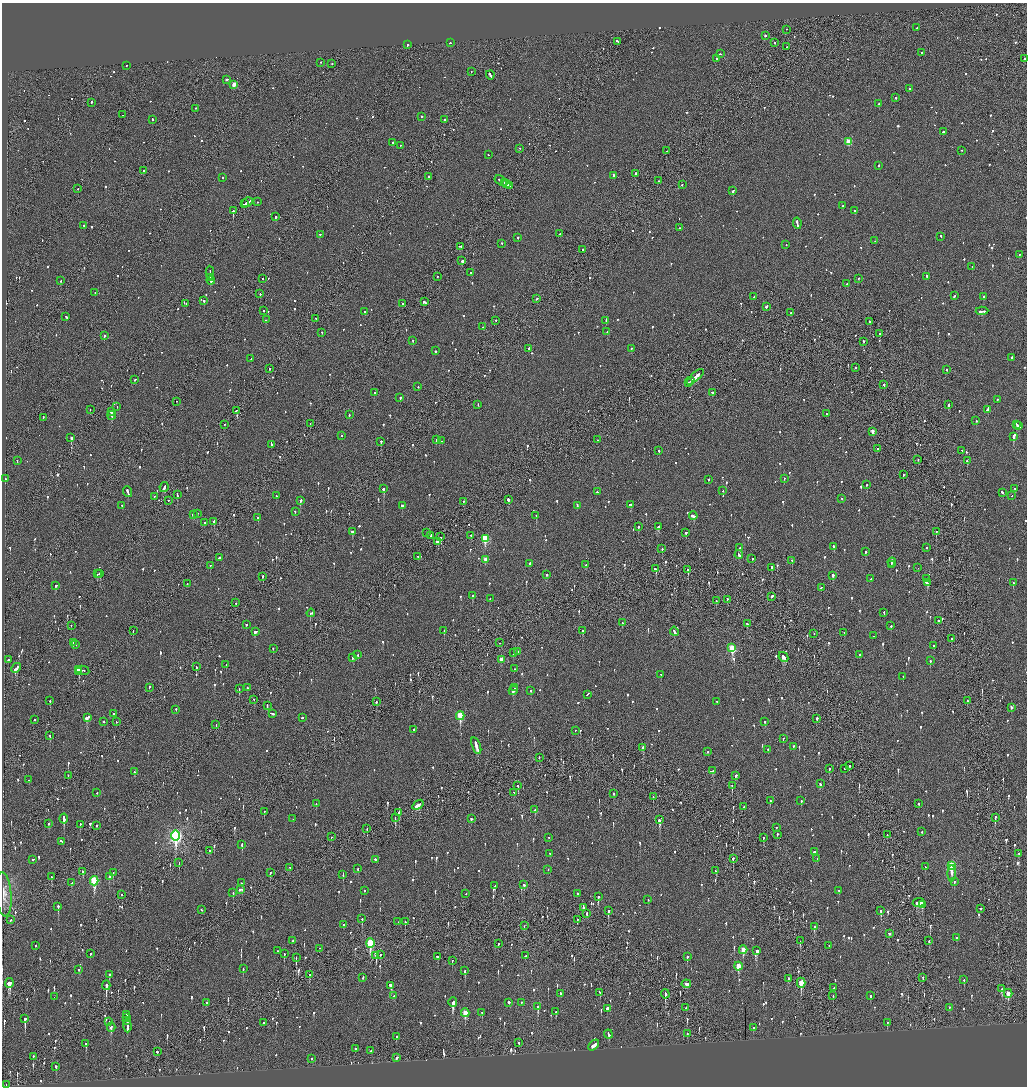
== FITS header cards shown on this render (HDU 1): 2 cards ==
NAXIS1  =                 2050
NAXIS2  =                 2168

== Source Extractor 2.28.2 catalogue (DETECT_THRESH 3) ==
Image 2050 x 2168 px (HDU 1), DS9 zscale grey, zoomed out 1/2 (1 PNG px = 2 x 2 image px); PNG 1029 x 1088 px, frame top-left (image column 2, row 2168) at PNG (2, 3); each listed source drawn as its Kron ellipse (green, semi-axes under 4 px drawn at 4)
Background -0.094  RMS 0.077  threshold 0.23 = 3 sigma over >= 5 px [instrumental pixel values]
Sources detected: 1399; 40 cannot appear on this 1/2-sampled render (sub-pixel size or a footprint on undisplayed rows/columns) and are neither listed nor drawn; of the other 1359, the 500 brightest by FLUX_AUTO listed and drawn (859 fainter detections omitted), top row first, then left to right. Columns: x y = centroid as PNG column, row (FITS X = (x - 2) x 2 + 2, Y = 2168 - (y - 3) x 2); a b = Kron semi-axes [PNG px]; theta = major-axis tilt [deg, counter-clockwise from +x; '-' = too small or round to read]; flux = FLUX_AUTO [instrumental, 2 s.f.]
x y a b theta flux
917 28 2 1 - 150
787 30 2 1 - 53
765 36 2 2 - 230
618 42 4 1 - 210
450 43 2 2 - 100
775 43 2 1 - 110
408 45 2 2 - 160
786 47 2 2 - 64
921 53 2 2 - 72
720 54 2 2 - 61
717 59 2 2 - 68
1024 59 2 2 - 360
320 63 2 2 - 150
332 64 2 1 - 290
127 66 2 1 - 71
471 72 2 1 - 240
490 75 4 2 - 320
227 80 3 2 - 600
234 85 3 3 - 240
910 89 2 2 - 120
895 98 3 2 - 72
91 103 3 2 - 150
879 104 2 2 - 330
195 109 2 2 - 55
122 115 2 1 - 81
421 117 2 2 - 120
152 120 3 2 - 83
445 120 2 2 - 87
943 132 2 2 - 88
848 142 3 3 - 450
393 143 2 2 - 72
401 146 2 1 - 100
520 149 2 1 - 110
667 151 2 1 - 60
962 151 2 2 - 60
488 155 2 2 - 74
879 166 2 2 - 85
144 171 2 1 - 53
635 174 3 2 - 270
613 176 3 2 - 130
428 177 2 2 - 410
223 178 2 2 - 57
501 181 7 2 -33 250
659 181 2 2 - 140
505 183 4 1 - 150
507 184 4 2 - 110
682 185 2 1 - 74
509 186 4 1 - 140
78 189 2 1 - 160
733 191 2 2 - 410
258 202 2 2 - 58
247 203 6 2 30 430
244 204 3 2 - 280
843 206 2 2 - 64
233 211 2 1 - 710
855 211 2 2 - 110
276 217 2 2 - 150
797 224 6 2 -83 210
84 226 2 2 - 71
679 228 2 2 - 57
560 234 2 2 - 70
320 235 2 2 - 84
941 237 2 2 - 75
518 238 2 2 - 120
875 241 2 1 - 55
502 244 2 2 - 73
786 245 2 1 - 64
460 247 3 2 - 210
582 250 2 2 - 71
1019 255 2 1 - 130
462 261 2 2 - 960
972 267 2 2 - 140
210 273 7 2 -88 260
470 273 2 2 - 56
437 277 2 1 - 58
927 277 2 2 - 85
211 278 3 1 - 180
263 279 2 2 - 240
858 279 2 2 - 88
61 281 2 2 - 99
211 281 4 2 - 270
847 284 2 1 - 110
95 293 2 2 - 130
260 294 2 1 - 200
954 296 3 2 - 90
754 297 2 2 - 54
983 297 2 2 - 240
537 299 2 2 - 63
204 301 2 2 - 150
424 302 3 2 - 250
186 304 2 1 - 74
402 304 2 2 - 55
766 307 3 2 - 180
264 311 2 2 - 66
982 311 6 2 4 280
364 312 2 2 - 110
791 313 2 2 - 89
66 317 3 2 - 130
316 319 2 1 - 93
266 320 2 2 - 100
496 321 2 2 - 72
606 321 3 2 - 210
870 322 2 1 - 130
483 327 2 2 - 57
607 332 3 2 - 160
322 333 2 2 - 71
880 334 2 1 - 120
104 336 2 2 - 140
413 341 2 2 - 200
863 342 3 2 - 74
529 349 3 2 - 87
631 349 2 2 - 66
436 351 2 2 - 100
1012 358 2 2 - 160
251 359 2 2 - 240
855 368 2 2 - 220
269 369 2 1 - 97
947 370 2 2 - 53
695 377 10 2 40 460
135 380 3 2 - 83
691 381 3 2 - 120
689 383 2 1 - 71
884 385 2 2 - 89
418 387 2 2 - 65
375 393 3 2 - 200
712 393 2 2 - 74
400 398 2 2 - 110
997 400 2 2 - 55
176 402 2 1 - 57
478 405 2 2 - 54
948 405 3 2 - 130
117 407 2 1 - 61
90 410 2 1 - 57
987 410 4 2 - 240
236 411 3 2 - 76
111 412 2 2 - 94
826 414 2 1 - 60
349 415 2 2 - 53
111 416 4 2 - 290
43 418 2 2 - 57
976 421 2 2 - 57
310 424 2 1 - 220
224 425 2 1 - 78
1017 425 3 2 - 120
1019 426 3 2 - 130
872 432 3 2 - 120
342 436 2 2 - 55
1014 437 4 2 - 360
71 438 3 2 - 850
437 440 2 2 - 88
597 440 2 2 - 64
442 441 2 2 - 64
381 442 2 2 - 150
271 445 4 2 - 380
877 449 2 2 - 74
659 451 2 2 - 61
962 451 2 1 - 110
918 460 2 1 - 100
17 461 2 2 - 61
967 461 2 2 - 76
903 475 2 2 - 150
5 479 2 2 - 58
784 479 2 2 - 70
709 480 2 2 - 110
867 485 2 2 - 97
164 488 5 2 - 200
383 489 3 2 - 370
1015 489 2 2 - 85
723 491 2 2 - 110
128 492 5 2 - 260
597 492 2 2 - 64
1002 493 3 2 - 110
177 495 3 2 - 240
276 496 2 2 - 76
1012 496 2 1 - 59
154 497 2 1 - 54
842 499 2 2 - 65
508 500 3 2 - 430
168 501 2 1 - 240
300 501 2 2 - 210
464 502 2 2 - 94
630 505 3 2 - 100
122 506 2 2 - 71
402 506 2 2 - 220
577 506 3 2 - 120
295 512 2 2 - 71
197 514 2 2 - 53
193 515 3 2 - 82
536 516 2 2 - 110
693 516 4 2 - 150
258 518 2 2 - 86
214 522 3 2 - 220
204 523 2 2 - 63
638 527 2 2 - 300
658 527 3 2 - 150
353 532 3 2 - 120
936 532 2 1 - 130
427 533 2 1 - 60
686 533 2 2 - 110
431 536 2 2 - 230
471 536 2 2 - 75
441 537 2 2 - 160
485 539 3 3 - 950
437 542 3 2 - 200
834 547 2 2 - 160
740 548 2 2 - 310
927 548 2 2 - 55
662 549 2 2 - 83
865 552 2 2 - 96
739 555 4 2 - 210
418 557 2 1 - 54
219 558 3 2 - 240
752 559 2 2 - 83
485 560 3 2 - 140
792 561 2 2 - 66
892 562 4 2 - 320
530 564 3 2 - 140
586 565 2 2 - 75
891 565 2 1 - 83
210 566 2 2 - 74
772 568 2 2 - 160
918 568 2 1 - 150
655 569 4 2 - 92
688 570 2 2 - 530
97 574 2 1 - 68
100 574 2 2 - 310
546 575 2 2 - 100
833 576 2 2 - 120
263 577 2 2 - 97
871 579 2 2 - 66
927 579 2 2 - 290
927 583 4 2 - 200
1013 583 2 2 - 66
187 584 2 2 - 62
56 586 3 2 - 87
821 588 3 2 - 110
473 596 3 2 - 240
771 597 3 2 - 390
490 599 2 1 - 83
727 600 2 1 - 89
716 601 2 2 - 65
236 603 2 1 - 63
311 613 4 2 - 250
884 613 3 2 - 110
938 621 2 2 - 64
622 623 2 2 - 64
747 624 3 2 - 65
246 625 2 2 - 310
71 626 2 2 - 53
891 626 2 2 - 140
133 631 2 1 - 75
444 631 3 2 - 100
582 631 3 2 - 250
255 632 3 2 - 200
674 632 4 2 - 170
844 633 2 2 - 53
814 634 2 1 - 61
873 636 2 1 - 100
951 639 2 2 - 53
73 643 2 2 - 110
499 643 2 1 - 55
76 645 2 2 - 59
934 646 2 2 - 75
732 648 4 3 - 860
273 649 2 2 - 120
518 652 2 2 - 95
513 653 2 2 - 56
358 655 2 2 - 54
860 655 3 2 - 88
783 657 5 2 - 270
352 658 2 2 - 85
8 660 2 2 - 76
501 660 3 2 - 150
930 661 2 2 - 75
226 665 2 2 - 96
196 667 2 2 - 100
16 668 5 2 - 210
514 669 2 2 - 64
78 670 4 1 - 130
83 671 7 2 -12 260
79 672 3 2 - 290
661 675 2 2 - 70
903 677 2 2 - 55
149 688 2 1 - 55
248 688 2 1 - 66
515 688 2 1 - 70
239 689 2 1 - 140
513 691 5 2 - 150
531 691 2 2 - 65
587 695 3 2 - 120
254 700 2 1 - 73
50 701 2 2 - 87
967 701 2 2 - 67
376 702 2 1 - 190
717 702 2 2 - 58
267 706 3 2 - 68
1011 708 3 2 - 170
176 710 2 2 - 56
113 714 2 2 - 53
272 714 4 2 - 180
460 716 4 3 - 770
87 718 4 2 - 200
302 718 2 2 - 260
817 719 3 2 - 78
34 720 2 2 - 180
104 722 2 2 - 65
116 722 2 2 - 79
765 722 2 2 - 62
216 725 2 2 - 110
414 730 3 2 - 67
575 731 2 2 - 53
50 736 2 2 - 56
783 739 2 2 - 160
476 746 9 2 -71 650
793 747 2 2 - 79
643 748 3 2 - 85
768 750 2 2 - 55
707 752 2 2 - 63
539 758 2 1 - 86
850 766 3 1 - 85
829 769 3 2 - 150
844 769 2 2 - 130
713 771 4 2 - 170
134 772 3 2 - 53
68 776 2 1 - 63
735 776 3 2 - 88
29 780 2 2 - 220
820 784 2 2 - 67
518 786 3 2 - 110
732 786 3 2 - 100
97 793 2 2 - 90
514 793 2 2 - 60
614 794 3 2 - 87
653 797 2 1 - 56
770 801 3 2 - 53
801 801 3 2 - 110
316 804 2 2 - 66
919 804 2 2 - 110
418 805 6 3 34 280
744 807 2 2 - 120
535 810 3 2 - 60
264 812 3 1 - 61
399 813 3 2 - 200
395 818 3 1 - 140
995 818 3 2 - 220
64 819 5 2 - 630
293 819 2 2 - 53
471 819 2 2 - 79
660 820 3 2 - 470
48 824 2 2 - 68
80 825 2 2 - 60
97 826 2 1 - 220
776 828 2 2 - 85
367 829 3 2 - 53
922 832 2 2 - 84
777 835 2 2 - 63
887 835 2 2 - 72
176 836 5 4 - 3900
331 837 2 2 - 71
548 838 2 2 - 84
763 838 2 2 - 56
62 842 4 2 - 170
242 845 3 2 - 170
209 851 2 2 - 61
815 852 3 2 - 110
550 854 2 2 - 140
1019 854 2 2 - 57
733 859 2 2 - 320
817 859 2 2 - 85
33 860 2 2 - 78
376 860 4 2 - 140
179 863 2 1 - 89
951 866 4 3 - 1200
925 867 2 1 - 55
290 868 2 1 - 65
358 869 2 2 - 74
548 870 2 2 - 57
716 871 3 2 - 58
83 872 3 2 - 90
113 873 2 2 - 76
270 873 2 1 - 120
952 874 8 3 88 58
343 875 4 2 - 94
52 877 3 2 - 64
109 877 3 2 - 520
94 881 5 3 - 1300
954 882 2 2 - 130
72 883 3 2 - 94
241 883 3 2 - 100
524 885 2 2 - 72
495 886 3 2 - 120
240 890 4 2 - 180
364 891 2 2 - 60
839 891 2 2 - 53
233 893 3 2 - 92
466 894 2 1 - 57
577 894 2 2 - 61
4 895 22 7 -85 180
121 895 2 2 - 59
598 897 3 2 - 150
648 900 2 2 - 70
919 903 6 3 8 300
922 905 3 2 - 81
58 907 4 2 - 220
584 908 2 2 - 160
980 909 2 2 - 69
201 910 3 2 - 86
608 911 3 2 - 340
881 911 3 2 - 190
587 914 2 2 - 470
362 919 3 2 - 130
11 920 2 2 - 63
577 920 2 2 - 64
398 922 2 2 - 59
405 922 3 2 - 63
343 925 2 2 - 210
524 926 2 2 - 53
815 927 4 3 - 120
889 934 3 2 - 55
957 938 2 2 - 57
292 941 2 2 - 81
800 941 2 1 - 200
929 941 3 2 - 65
370 943 5 3 - 1100
498 944 2 2 - 53
36 946 2 2 - 64
829 946 2 2 - 63
320 949 2 1 - 62
743 950 4 3 - 290
278 951 2 2 - 78
757 951 2 2 - 1300
90 954 2 2 - 59
284 954 3 2 - 68
380 955 2 1 - 95
376 956 4 1 - 290
525 956 2 2 - 81
437 957 3 2 - 62
687 957 3 2 - 85
296 958 3 1 - 120
452 961 2 2 - 84
738 967 4 3 - 370
243 969 2 2 - 59
78 970 2 2 - 74
465 971 3 2 - 170
109 975 3 2 - 89
310 975 3 2 - 59
363 978 2 2 - 68
923 978 3 1 - 110
788 979 3 2 - 120
964 980 3 2 - 72
9 983 5 3 - 820
801 983 5 2 - 340
686 984 5 3 - 150
106 986 5 2 - 920
391 986 4 2 - 960
834 988 3 2 - 98
1002 989 3 2 - 92
600 993 3 2 - 93
561 994 3 2 - 110
665 994 4 2 - 470
1008 994 4 2 - 190
394 996 2 2 - 59
833 996 3 2 - 55
870 996 2 2 - 110
54 997 2 1 - 95
206 1003 2 2 - 59
453 1003 5 2 - 710
509 1003 2 2 - 1500
521 1003 2 2 - 89
538 1007 4 2 - 190
686 1008 2 1 - 63
949 1008 2 2 - 56
607 1009 3 2 - 380
556 1012 2 2 - 96
465 1013 4 3 - 360
482 1013 3 2 - 110
126 1015 3 1 - 120
127 1018 4 1 - 160
25 1019 4 2 - 1000
127 1021 3 2 - 360
109 1022 3 1 - 56
264 1023 2 2 - 160
887 1023 2 2 - 110
127 1026 7 2 -88 230
111 1027 5 2 - 140
753 1028 2 2 - 73
608 1034 4 2 - 140
687 1034 2 2 - 77
396 1037 2 2 - 140
519 1043 2 2 - 68
86 1044 3 2 - 84
594 1045 6 3 45 180
356 1049 2 1 - 260
371 1051 2 2 - 100
157 1052 2 2 - 720
33 1057 2 2 - 75
396 1058 3 2 - 110
312 1059 2 2 - 68
56 1067 3 2 - 83
6 1085 2 1 - 60
At the frame edge (FLAGS 8, measured only in part): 1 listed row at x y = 6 1085
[859 fainter detections neither listed nor drawn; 40 sub-pixel or undisplayed-footprint detections neither listed nor drawn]